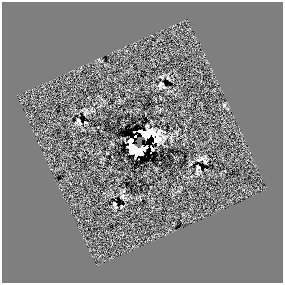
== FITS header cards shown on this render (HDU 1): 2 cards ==
NAXIS1  =                  281 /
NAXIS2  =                  281 /

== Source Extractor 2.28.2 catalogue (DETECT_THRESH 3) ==
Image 281 x 281 px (HDU 1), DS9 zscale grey, 1 PNG px = 1 image px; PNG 285 x 285 px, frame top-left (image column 1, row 281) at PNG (2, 2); no overlay
Background 0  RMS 40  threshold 120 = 3 sigma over >= 5 px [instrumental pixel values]
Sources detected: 16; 2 with non-positive FLUX_AUTO (blend fragments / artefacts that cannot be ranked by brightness) are not listed; the other 14 listed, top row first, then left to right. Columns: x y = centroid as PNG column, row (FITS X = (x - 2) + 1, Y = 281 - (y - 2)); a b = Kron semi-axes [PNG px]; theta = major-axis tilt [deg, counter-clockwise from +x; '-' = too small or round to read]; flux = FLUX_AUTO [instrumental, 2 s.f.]
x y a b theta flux
161 84 5 3 - 4600
164 87 3 3 - 2500
224 105 5 3 - 2600
78 121 6 3 -70 4700
153 134 5 3 - 9200
135 136 3 2 - 1500
131 141 5 4 - 19000
152 148 5 2 - 2200
138 149 16 8 0 78000
200 159 9 4 29 5200
205 162 4 3 - 3500
198 167 3 3 - 3100
197 173 6 4 -72 3300
114 204 3 3 - 3200
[2 non-positive-flux detections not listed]